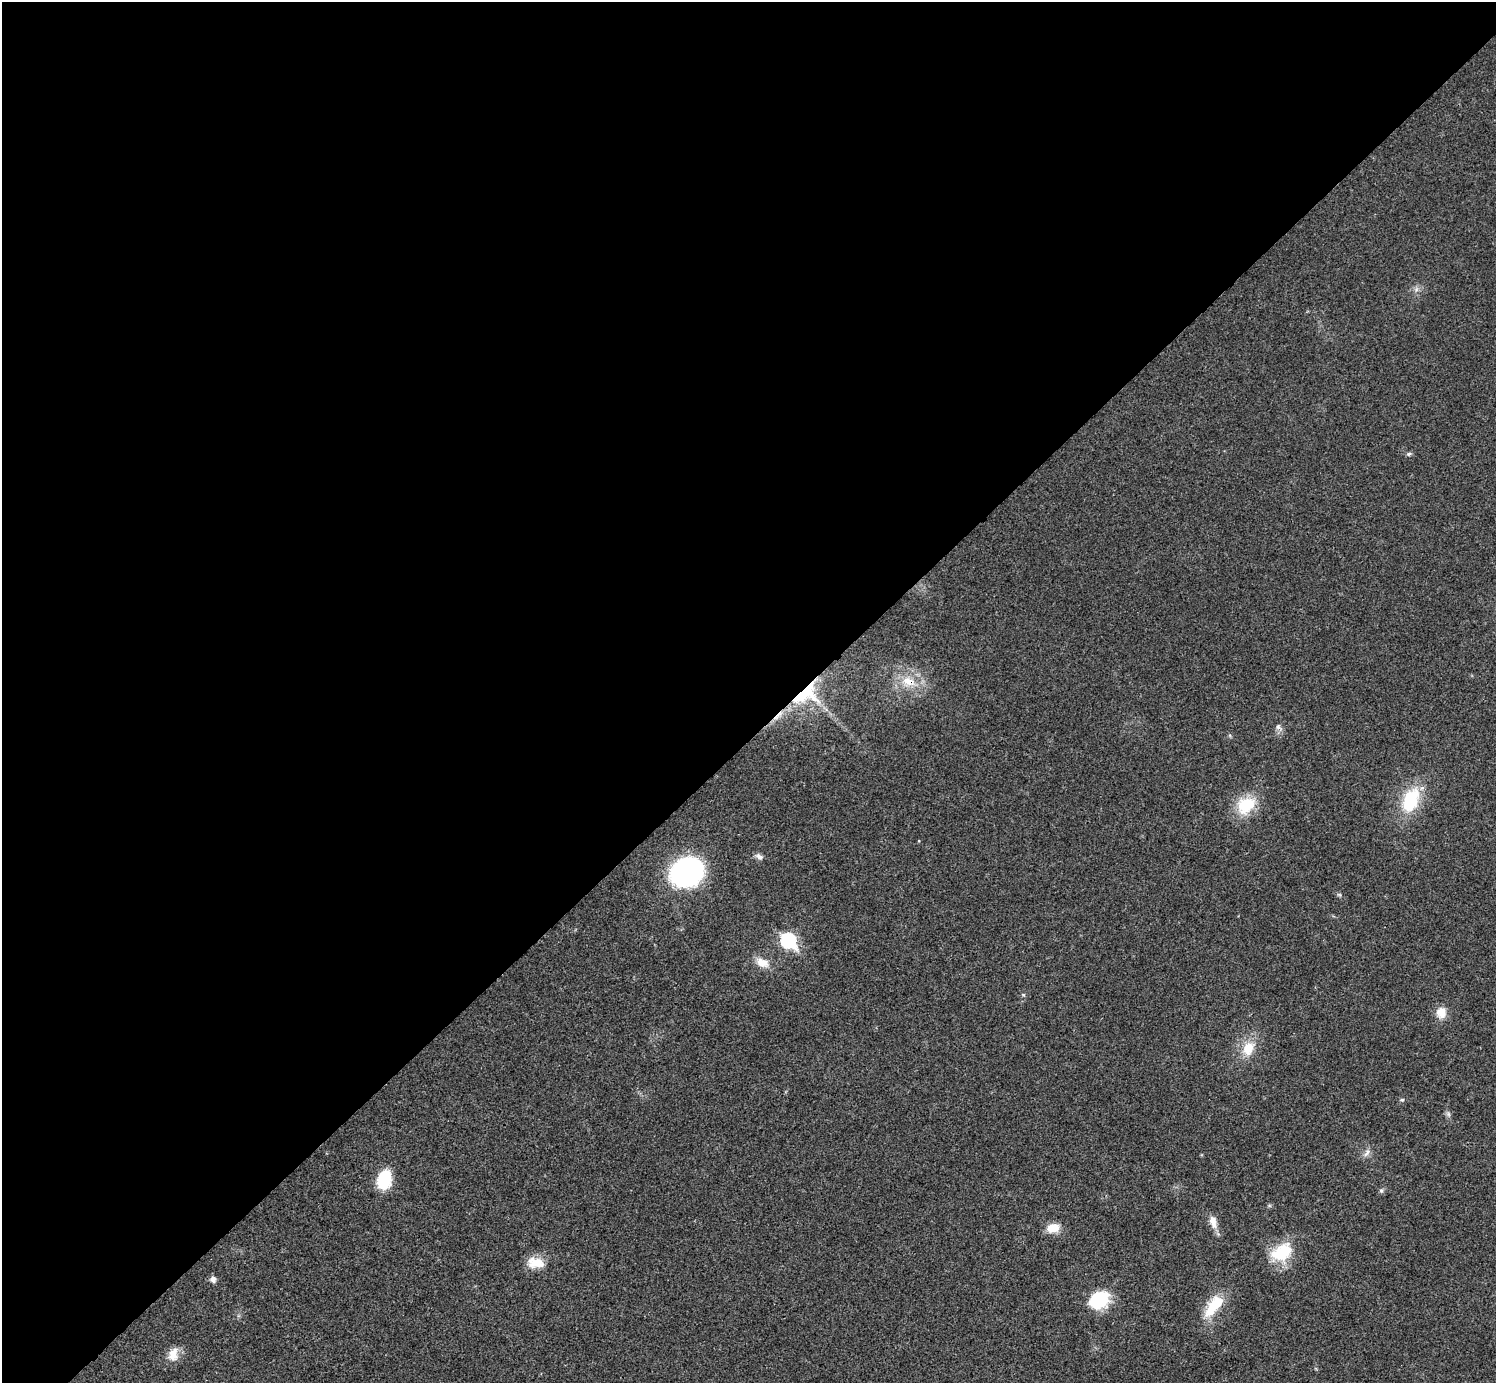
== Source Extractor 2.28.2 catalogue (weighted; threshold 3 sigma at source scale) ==
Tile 2 of 4 x 4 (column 2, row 1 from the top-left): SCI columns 1500-2993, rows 4445-5825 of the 5983 x 5983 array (HDU 1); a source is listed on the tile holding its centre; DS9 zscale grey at full resolution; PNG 1498 x 1385 px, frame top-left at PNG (2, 2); no overlay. Shown black and unused: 53% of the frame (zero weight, under 3 of 4 exposures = <1% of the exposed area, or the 3 px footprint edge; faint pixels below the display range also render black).
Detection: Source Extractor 2.28.2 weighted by HDU 2 'WHT'; one run over the whole footprint, this tile lists its part. Background 0.0194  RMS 0.004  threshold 0.0179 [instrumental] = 3 sigma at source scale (4.5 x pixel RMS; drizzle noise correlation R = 1.50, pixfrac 1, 0.05/0.05 arcsec/px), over >= 5 px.
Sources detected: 28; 2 cosmic-ray / hot-pixel residue — not listed; the other 26 listed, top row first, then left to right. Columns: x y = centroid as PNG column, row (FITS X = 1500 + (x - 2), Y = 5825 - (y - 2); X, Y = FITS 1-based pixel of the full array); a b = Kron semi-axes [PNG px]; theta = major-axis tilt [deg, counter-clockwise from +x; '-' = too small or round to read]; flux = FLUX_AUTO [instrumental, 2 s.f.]
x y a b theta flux
1409 454 7 5 22 0.73
908 681 19 12 -24 7.8
806 692 35 29 38 27
1278 727 9 7 -78 1.4
1410 800 24 14 69 22
1246 805 24 18 39 14
759 857 10 6 -24 1.5
687 872 28 24 34 70
788 941 8 7 - 69
762 963 19 11 -27 4.7
1023 995 6 4 -1 0.47
1441 1012 15 13 -80 4.3
1248 1048 18 13 67 8.2
1402 1100 5 4 - 0.55
1448 1114 7 4 -71 0.81
1367 1152 14 6 57 1.9
384 1179 20 14 77 15
1381 1190 6 4 -19 0.61
1213 1221 16 8 -79 3.8
1053 1228 13 9 12 6.5
1282 1252 25 16 32 17
536 1263 21 13 -9 6.9
213 1279 7 7 - 1.7
1099 1300 22 17 37 18
1214 1305 32 13 52 13
173 1355 18 13 77 4.8
Overlapping masked pixels (flux is a lower limit): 2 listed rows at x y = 908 681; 806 692